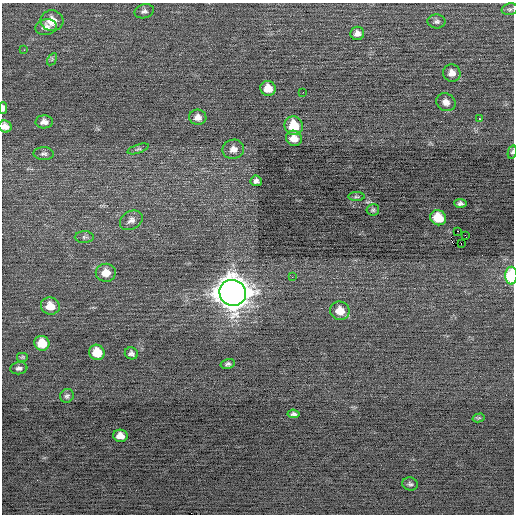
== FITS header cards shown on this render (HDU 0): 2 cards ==
NAXIS1  =                  512 / Axis length
NAXIS2  =                  512 / Axis length

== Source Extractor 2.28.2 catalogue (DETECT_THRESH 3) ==
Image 512 x 512 px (HDU 0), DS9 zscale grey, 1 PNG px = 1 image px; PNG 516 x 516 px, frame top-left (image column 1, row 512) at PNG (2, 3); each listed source drawn as its Kron ellipse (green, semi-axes under 4 px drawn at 4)
Background 6.15e-04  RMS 0.68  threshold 2.04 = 3 sigma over >= 5 px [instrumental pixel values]
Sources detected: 50; all 50 listed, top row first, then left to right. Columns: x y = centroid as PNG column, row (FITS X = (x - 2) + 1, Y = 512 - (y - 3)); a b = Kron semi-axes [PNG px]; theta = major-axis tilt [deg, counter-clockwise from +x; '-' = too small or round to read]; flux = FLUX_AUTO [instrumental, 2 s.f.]
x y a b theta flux
510 9 8 6 13 110
144 11 10 7 15 150
52 21 11 10 - 600
437 21 9 7 -3 140
46 27 10 8 12 260
357 33 7 6 - 210
24 50 3 3 - 35
52 59 7 4 58 71
452 73 9 8 - 340
268 88 8 7 - 590
303 92 2 2 - 47
446 102 10 8 -31 270
3 108 6 3 89 170
198 117 8 7 - 290
479 119 3 2 - 100
44 122 9 6 2 250
5 126 6 6 - 250
294 126 9 9 - 1200
294 138 8 7 - 450
138 149 11 4 19 94
233 149 11 9 10 310
512 152 7 4 76 74
44 154 10 6 -2 140
256 181 5 5 - 150
356 197 8 4 0 69
460 203 6 4 -4 120
373 210 6 5 - 81
438 218 8 7 - 1100
131 220 12 9 30 250
458 231 2 2 - 820
465 235 3 2 - 640
84 237 9 6 0 120
461 244 3 2 - 63
106 273 10 9 - 540
511 276 9 6 89 2600
292 277 3 2 - 42
233 293 13 12 - 94000
50 306 9 8 - 630
340 311 10 9 - 610
42 343 7 7 - 890
97 352 8 7 - 820
131 353 6 6 - 140
23 357 6 5 - 63
228 364 7 5 15 110
19 368 8 6 8 140
67 396 7 6 - 120
293 414 6 4 -7 120
479 418 6 3 14 49
120 436 7 6 - 370
410 484 8 6 -13 110
At the frame edge (FLAGS 8, measured only in part): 4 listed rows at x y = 3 108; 5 126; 512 152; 511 276